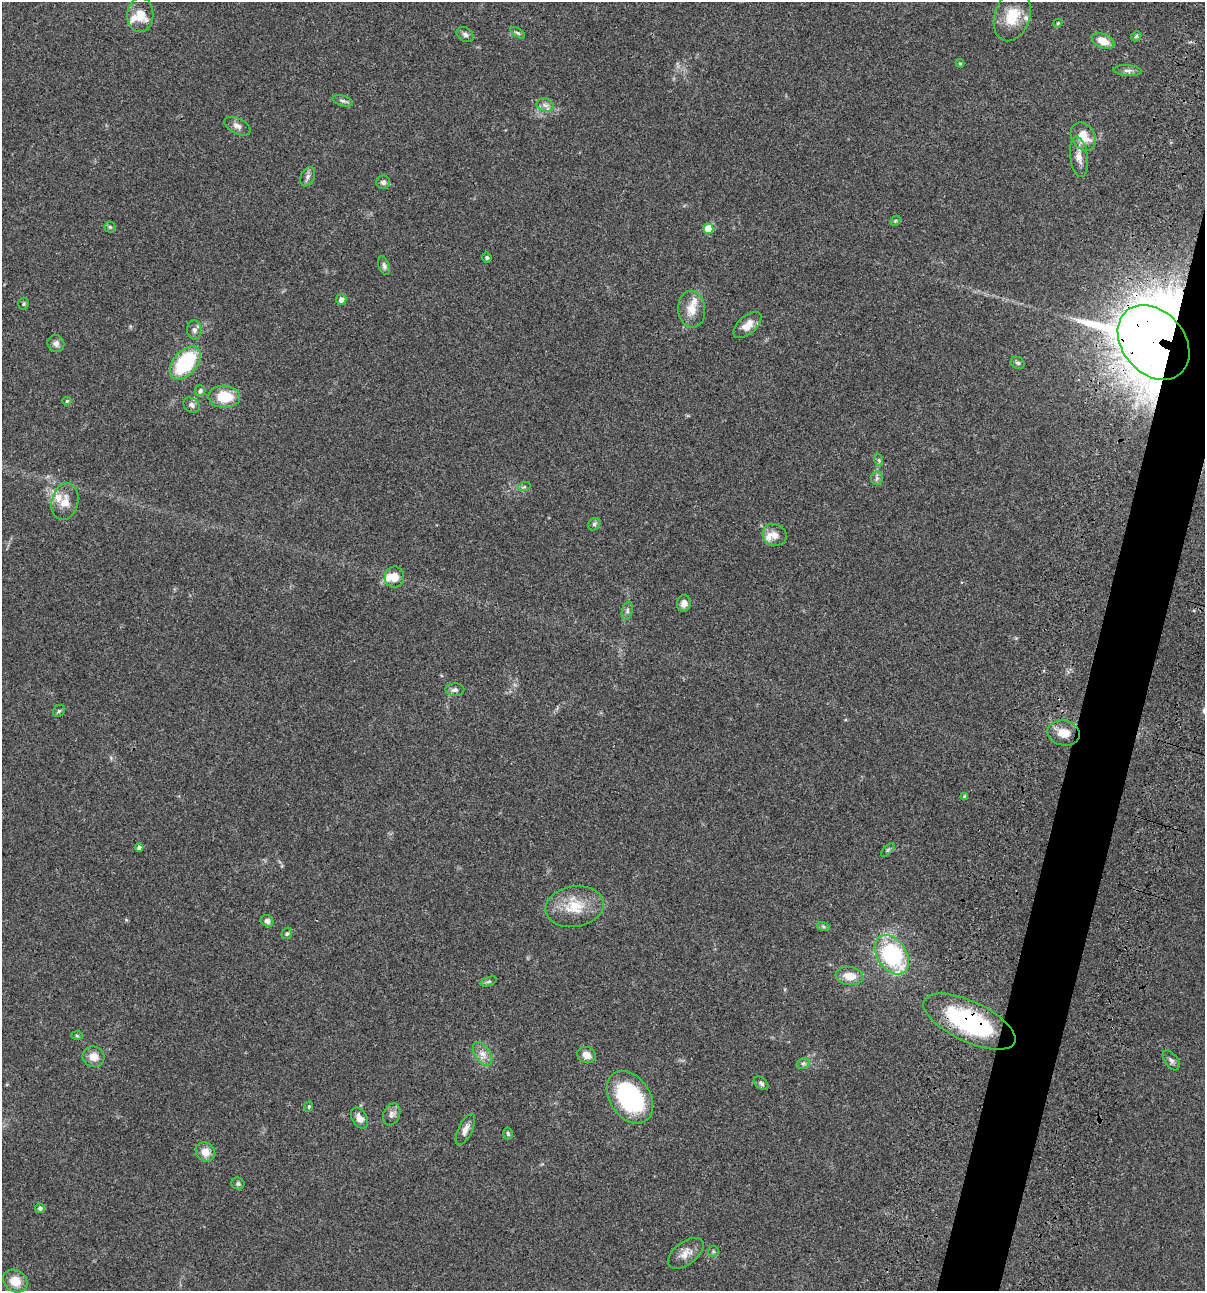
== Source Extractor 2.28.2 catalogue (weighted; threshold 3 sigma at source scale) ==
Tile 10 of 4 x 4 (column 2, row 3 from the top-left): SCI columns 1438-2640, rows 1408-2696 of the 5404 x 5390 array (HDU 1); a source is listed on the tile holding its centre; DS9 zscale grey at full resolution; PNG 1207 x 1293 px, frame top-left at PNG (2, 2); each listed source drawn as its Kron ellipse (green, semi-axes under 4 px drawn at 4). Shown black and unused: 4% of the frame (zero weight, under 3 of 4 exposures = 9% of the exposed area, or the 3 px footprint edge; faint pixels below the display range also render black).
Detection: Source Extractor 2.28.2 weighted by HDU 2 'WHT'; one run over the whole footprint, this tile lists its part. Background 0.046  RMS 0.0055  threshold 0.0249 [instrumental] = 3 sigma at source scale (4.5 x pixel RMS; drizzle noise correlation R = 1.50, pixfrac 1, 0.05/0.05 arcsec/px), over >= 5 px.
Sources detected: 84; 1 inside a brighter object's white glare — neither listed nor drawn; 7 inside a brighter listed object's ellipse — not listed separately; the other 76 listed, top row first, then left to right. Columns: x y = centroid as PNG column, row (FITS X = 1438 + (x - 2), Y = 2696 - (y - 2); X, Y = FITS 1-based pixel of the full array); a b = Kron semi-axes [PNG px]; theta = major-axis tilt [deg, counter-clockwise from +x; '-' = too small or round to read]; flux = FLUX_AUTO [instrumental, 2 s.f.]
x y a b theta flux
140 15 17 13 88 8.1
1012 16 26 17 71 14
1058 23 4 3 - 0.47
518 33 8 4 -35 0.97
465 34 9 6 -33 1.7
1136 36 5 4 - 0.79
1103 41 12 7 -22 6.8
960 63 4 4 - 0.49
1128 71 14 5 -4 1.8
343 101 10 5 -16 1.3
545 105 9 6 -13 2.1
237 126 14 7 -27 2.6
1083 137 15 11 -57 9.4
1079 157 20 9 -82 4.6
308 177 10 6 66 1.9
383 182 7 6 - 1.8
895 221 6 4 45 0.67
110 227 5 5 - 0.82
708 229 5 5 - 13
487 257 5 5 - 1
384 266 10 5 -70 1.4
341 300 5 5 - 2.6
24 304 6 5 - 0.86
692 309 18 13 -84 7.3
747 325 17 9 42 5.9
194 330 9 7 -85 1.9
1154 342 41 31 -49 1300
56 344 9 8 - 2.3
185 363 19 11 50 38
1018 363 7 5 -31 1.1
200 391 5 5 - 1.2
224 397 16 11 -2 15
67 401 4 4 - 0.85
192 405 9 7 -38 1.9
879 460 6 4 -71 0.78
877 478 6 6 - 1.3
524 487 6 4 18 0.8
65 502 19 13 77 7
594 524 7 5 47 1.1
774 535 12 11 - 4.4
394 577 10 9 - 5.5
684 603 8 7 - 3
627 611 9 5 77 1.4
455 690 9 6 -2 1.8
59 711 6 5 - 0.84
1064 733 16 12 -12 7
965 796 4 3 - 0.82
139 847 4 4 - 1.6
888 850 8 3 45 0.86
574 907 29 20 10 16
267 921 6 5 - 1.7
823 926 6 4 -19 0.9
287 933 6 5 - 0.95
892 955 22 14 -56 56
850 976 14 9 -9 6.8
489 981 8 3 19 0.97
969 1022 50 20 -25 69
77 1036 6 4 -3 0.7
483 1054 13 7 -57 3.8
586 1055 10 8 -24 4
94 1057 11 10 - 4.9
1171 1060 11 6 -55 1.8
803 1063 7 5 27 1.1
761 1083 8 5 -40 1.2
630 1097 29 20 -56 63
309 1107 5 4 - 0.72
392 1114 11 8 67 2.5
359 1118 11 7 -60 3.5
465 1129 17 7 64 3.1
508 1134 6 4 -75 0.85
205 1152 10 9 - 5.5
238 1184 6 6 - 1.1
40 1208 5 4 - 1.4
713 1251 5 5 - 0.8
686 1253 21 11 37 5.2
15 1281 13 10 -34 7.6
Overlapping masked pixels (flux is a lower limit): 2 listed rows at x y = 1154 342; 969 1022